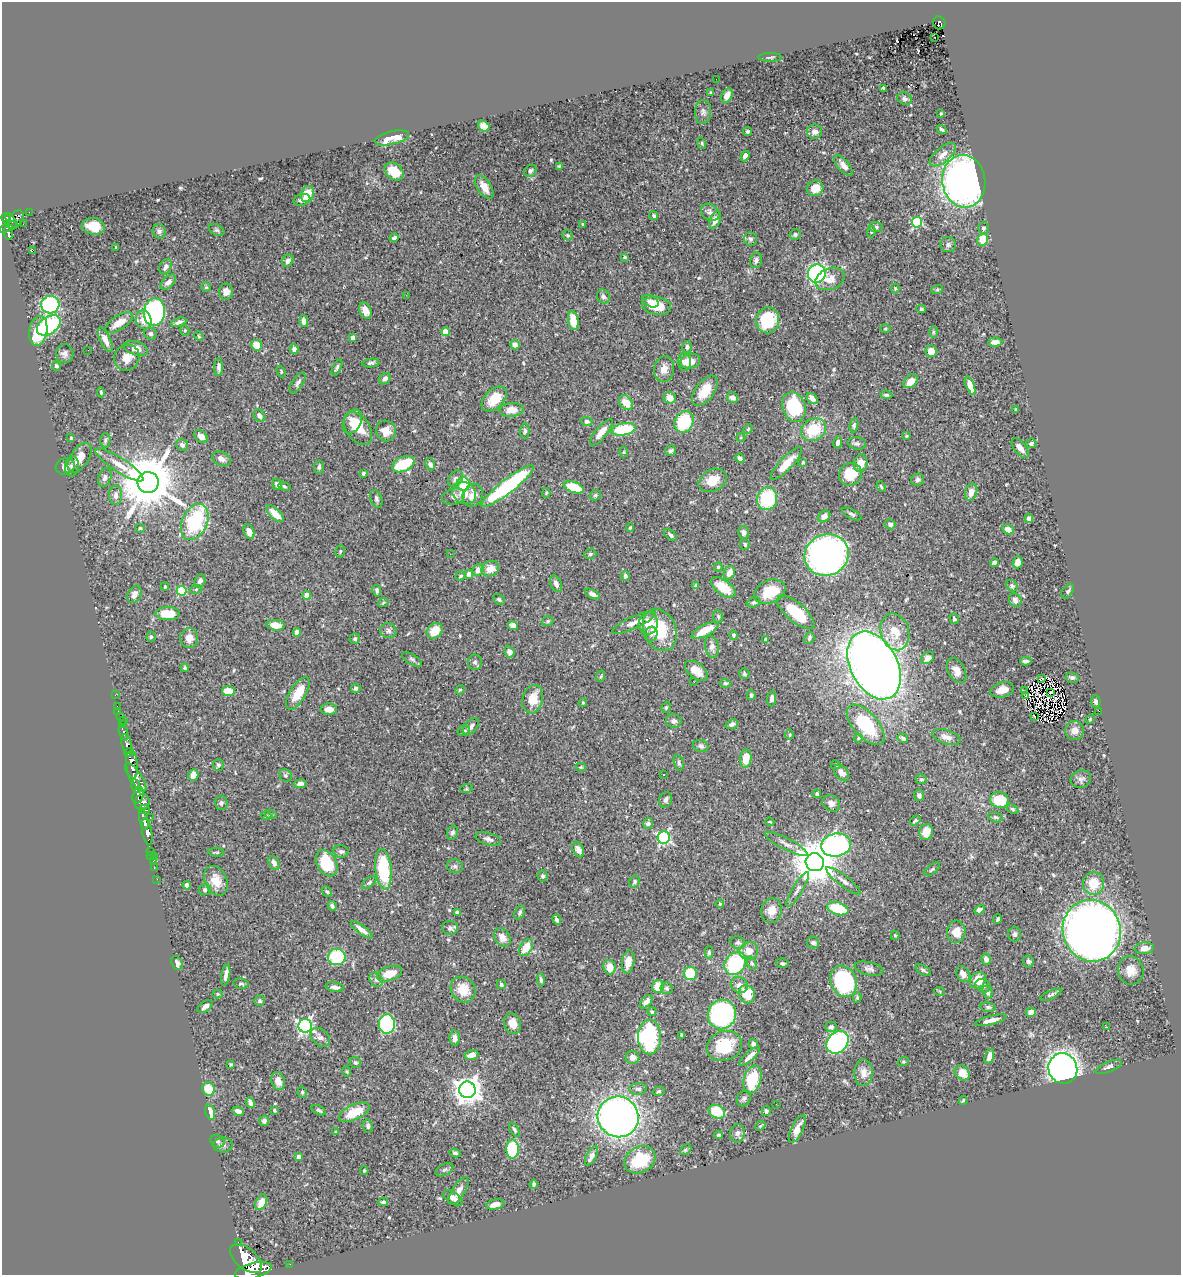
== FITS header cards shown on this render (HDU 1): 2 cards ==
NAXIS1  =                 1179
NAXIS2  =                 1273

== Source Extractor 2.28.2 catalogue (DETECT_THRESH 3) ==
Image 1179 x 1273 px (HDU 1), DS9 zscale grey, 1 PNG px = 1 image px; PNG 1183 x 1277 px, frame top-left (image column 1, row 1273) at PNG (2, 2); each listed source drawn as its Kron ellipse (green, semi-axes under 4 px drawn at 4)
Background 0.767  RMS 0.028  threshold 0.0827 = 3 sigma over >= 5 px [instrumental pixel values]
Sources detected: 547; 1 with non-positive FLUX_AUTO (blend fragments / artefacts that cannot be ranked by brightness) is neither listed nor drawn; of the other 546, the 500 brightest by FLUX_AUTO listed and drawn (46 fainter detections omitted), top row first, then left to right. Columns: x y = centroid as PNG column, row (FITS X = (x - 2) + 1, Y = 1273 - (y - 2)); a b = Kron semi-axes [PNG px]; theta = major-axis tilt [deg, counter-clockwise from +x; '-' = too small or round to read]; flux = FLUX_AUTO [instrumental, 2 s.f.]
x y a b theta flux
939 23 6 6 - 67
935 37 3 2 - 3
770 57 12 3 0 3.7
716 79 2 2 - 2.3
883 88 3 3 - 3
711 92 3 2 - 1.8
727 95 7 5 63 15
905 99 7 6 - 4.6
703 112 12 8 87 7.4
941 114 3 2 - 2.1
484 126 6 5 - 20
942 129 5 3 - 3.2
748 131 4 4 - 3.3
814 132 7 7 - 11
392 138 17 6 13 29
702 143 6 4 -72 2.3
943 155 16 7 40 14
745 156 5 4 - 7.4
843 165 12 6 -50 12
559 166 4 3 - 2.1
394 171 10 7 -41 30
530 171 7 5 44 4.6
964 181 26 21 -83 790
484 187 13 7 -56 20
815 188 8 7 - 26
307 194 8 6 74 28
302 200 8 6 17 7.4
29 212 2 2 - 7.3
710 212 10 7 -34 9
654 216 4 4 - 2.9
6 219 5 4 - 380
15 220 10 6 55 360
715 220 9 5 66 13
11 221 8 4 -51 300
917 222 5 5 - 140
23 224 2 2 - 5.7
583 224 3 2 - 1.9
93 226 11 8 -10 29
8 227 10 4 24 260
876 227 7 5 -2 3.9
984 228 6 5 - 4.5
217 230 8 5 -26 4.1
159 231 7 6 - 5.3
871 232 5 4 - 2.4
8 233 6 4 -78 180
568 235 6 5 - 2.8
795 235 5 5 - 3.5
394 238 4 3 - 5.2
750 239 7 6 - 4.6
983 240 6 5 - 44
948 245 8 7 - 5.8
116 247 3 3 - 2.1
32 251 3 3 - 31
625 257 4 3 - 2.1
756 260 8 6 77 5.9
288 261 6 5 - 7.8
166 267 8 5 66 8
817 273 9 9 - 360
830 279 15 10 22 19
168 282 9 5 44 7.6
206 287 5 5 - 2.3
895 288 5 3 - 1.9
937 290 6 4 19 2.2
226 292 8 7 - 10
406 295 3 2 - 3
603 296 7 6 - 4.3
650 301 9 5 -25 7.3
50 305 9 9 - 160
657 306 14 9 -10 42
921 309 5 4 - 3.3
365 311 8 6 -64 14
154 312 14 10 83 290
144 320 9 8 - 20
768 320 13 11 73 92
304 321 6 4 -77 8.4
573 321 9 5 -80 43
179 322 8 4 19 6.2
119 323 16 7 33 20
49 325 13 8 34 180
885 329 5 4 - 2.4
185 330 5 4 - 2.4
38 331 15 9 80 62
445 332 4 4 - 43
933 332 6 4 89 2.6
150 334 6 6 - 3.9
199 336 5 4 - 2.1
352 338 4 4 - 14
105 340 13 5 -65 14
995 342 7 4 4 10
257 345 5 5 - 29
515 345 5 4 - 9.7
687 347 6 5 - 5
136 348 12 6 -17 16
294 349 5 4 - 7.4
88 350 2 2 - 39
931 351 6 5 - 23
65 354 9 9 - 7.8
127 358 13 12 - 20
690 361 10 7 8 25
685 362 9 6 -87 9.1
371 363 9 4 6 4.2
56 366 4 4 - 4.2
219 367 9 4 88 5.8
337 367 9 4 64 3.8
664 369 13 10 78 17
281 372 6 4 -67 2.2
385 379 6 5 - 7
911 381 8 5 43 18
298 383 12 5 58 5.8
970 385 9 4 -68 18
705 391 17 9 53 41
101 392 5 4 - 2.5
886 395 6 4 -7 4.2
670 398 6 5 - 17
732 398 6 5 - 9
812 398 6 4 -43 11
494 399 15 9 45 42
626 403 8 6 -53 22
794 407 15 11 -72 120
511 410 12 7 5 20
1016 410 4 3 - 3.2
259 416 6 5 - 6.4
587 421 5 4 - 4.4
352 422 13 8 62 18
684 422 11 9 58 100
854 425 7 4 80 2.8
358 428 18 11 -55 37
624 429 12 6 10 110
748 429 5 3 - 2
813 430 13 10 29 65
386 431 10 10 - 21
525 431 7 4 89 3.5
601 432 16 5 50 18
201 436 7 5 -40 13
906 436 3 3 - 2.4
741 437 4 4 - 2.1
71 438 3 3 - 3.4
105 440 7 5 87 3.4
838 442 6 4 76 7.1
857 443 9 6 -8 5
1031 443 5 4 - 4.3
182 445 6 5 - 5.8
1020 448 11 5 -52 14
671 451 5 5 - 4.6
624 452 5 3 - 1.9
79 458 17 9 57 23
740 458 5 3 - 5.5
221 459 10 6 -23 9.5
803 462 4 3 - 3.6
861 463 9 6 79 19
403 464 12 7 24 86
430 464 6 4 -66 6.2
786 464 21 6 47 34
119 465 28 7 -33 27
65 466 10 8 25 10
72 466 10 7 82 7.5
319 467 6 5 - 4.1
363 473 4 3 - 3.1
850 474 12 11 - 44
105 477 9 6 70 6.5
455 479 9 6 54 6.9
713 480 15 10 27 32
918 480 6 6 - 4.5
148 483 10 10 - 13000
277 484 6 4 -70 5.9
464 484 7 6 - 71
284 486 6 4 -20 2.6
508 486 32 7 37 200
574 487 10 5 -18 62
881 487 5 3 - 2.2
971 492 8 6 73 15
464 493 12 10 -34 25
546 493 5 4 - 2.4
116 495 9 6 90 11
473 495 12 9 64 16
595 495 6 5 - 2.6
453 497 11 8 13 8
376 499 9 5 -70 4.6
767 499 11 10 - 120
275 514 11 5 -44 27
852 514 11 4 -27 4.5
824 516 7 5 43 15
1029 518 5 4 - 5
195 522 19 12 65 160
890 524 5 5 - 6.1
630 527 4 3 - 2.3
140 528 5 4 - 2.3
1008 529 6 4 -31 14
249 532 8 5 -65 17
744 532 6 5 - 6.1
671 535 8 4 -40 4.4
745 545 5 5 - 3.8
340 551 6 4 71 2.6
450 554 3 2 - 2.9
590 554 6 5 - 3.5
827 555 22 20 25 910
1018 562 6 5 - 12
994 563 4 4 - 5.7
718 567 4 4 - 3
490 569 9 7 24 20
478 570 6 5 - 15
729 573 7 5 62 14
469 574 4 4 - 26
460 576 5 4 - 2.7
625 576 5 4 - 4.8
200 581 7 5 64 7.7
556 584 9 5 -67 8.1
695 586 4 3 - 2.9
1012 586 6 5 - 3.6
165 587 4 3 - 3
723 587 14 7 -36 40
196 589 5 3 - 1.9
182 591 5 5 - 120
377 591 6 4 -80 4.8
1068 591 8 5 56 3.4
770 592 16 11 23 57
134 594 9 6 65 10
592 594 8 4 -26 7.8
307 595 4 4 - 25
499 599 6 4 -37 3.5
1015 600 7 6 - 7.7
753 602 7 4 22 3.5
383 603 5 3 - 2.1
796 612 23 9 -40 79
168 613 12 6 -1 37
718 617 6 5 - 3
954 619 5 4 - 3.3
548 621 6 4 18 3.1
634 623 24 6 24 15
648 623 11 9 78 25
276 625 9 5 -8 24
513 625 5 4 - 23
660 630 22 16 -68 71
705 630 15 5 26 36
388 631 8 7 - 6.3
435 631 8 7 - 33
297 632 4 4 - 18
895 632 19 14 -75 36
651 634 7 6 - 5.4
733 635 4 4 - 2.6
151 637 5 4 - 2.6
189 638 10 9 - 15
809 638 6 5 - 3.7
355 639 5 5 - 2.9
766 640 4 3 - 3
712 647 11 7 -78 9.4
509 652 6 5 - 10
927 658 7 5 40 10
412 659 11 5 -30 5
1026 661 6 3 0 4.7
475 662 7 7 - 5.3
874 665 36 23 -62 1900
185 668 4 4 - 2.8
957 670 13 8 -62 13
696 671 13 7 -37 26
744 674 5 5 - 2.9
601 676 6 3 71 1.9
1072 677 6 5 - 4
1041 678 3 3 - 2.9
694 682 3 2 - 2.2
725 683 5 4 - 3.3
356 688 5 4 - 3.8
460 690 5 4 - 2.5
1002 690 12 7 16 20
228 691 6 5 - 30
1025 691 3 2 - 2
1050 692 3 2 - 2.2
298 693 18 8 58 34
115 695 3 2 - 4.4
751 695 5 4 - 3.5
1026 696 3 2 - 8.6
772 698 8 4 86 6.3
533 699 14 10 77 32
583 702 4 4 - 2
1096 702 6 5 - 5.6
117 706 3 2 - 17
666 707 6 4 70 2.6
329 709 8 5 -1 15
118 711 2 2 - 7.6
1099 711 2 2 - 7.1
120 717 3 2 - 29
1034 717 3 2 - 3.1
1090 719 5 4 - 2.2
123 720 2 2 - 8
674 721 8 6 -16 7.1
732 724 6 4 21 5.6
122 725 3 2 - 210
866 725 25 12 -48 96
471 726 10 5 48 6.1
1075 730 9 9 - 15
464 731 6 5 - 3.9
123 733 8 4 -71 220
790 735 5 4 - 2.9
946 737 14 7 -16 12
858 738 4 3 - 2.1
903 738 5 4 - 4.9
127 744 10 5 -75 1300
701 746 8 6 -16 4.8
129 752 5 3 - 560
746 759 9 5 84 34
679 763 8 5 -74 3.4
132 764 14 6 -85 3100
218 765 6 5 - 3.9
836 765 5 4 - 2.9
581 767 5 4 - 2.4
842 773 9 6 -52 12
193 775 6 5 - 16
285 775 7 6 - 4
663 775 3 2 - 3.9
136 777 16 6 -56 1200
921 779 5 5 - 3
1081 779 10 8 16 7.3
300 784 6 4 11 6.6
136 786 7 3 -81 410
466 789 6 4 18 2.1
817 794 4 4 - 2.9
138 795 8 5 73 580
919 795 6 5 - 4.9
665 800 8 6 72 6.1
999 800 9 7 -14 67
142 802 8 7 - 690
221 803 7 6 - 4.7
831 803 9 7 -31 9.8
144 809 5 4 - 250
1012 809 6 4 -27 2.9
266 815 5 3 - 2.1
271 815 6 4 -18 2.3
150 817 2 2 - 9.8
995 817 7 5 -15 3.3
144 819 11 4 -77 1500
915 821 6 4 37 2.6
770 822 4 2 - 1.9
648 824 5 5 - 6.6
147 832 13 5 -80 1300
926 832 8 6 73 25
453 833 7 5 67 4.4
664 837 6 6 - 280
488 839 13 6 -17 7.4
786 844 24 5 -27 11
836 845 15 11 7 490
578 850 8 5 -65 8
150 851 3 2 - 27
341 851 8 6 -13 5.2
216 852 8 3 -8 2.3
151 855 3 2 - 24
155 856 3 2 - 20
153 861 2 2 - 12
815 862 9 9 - 6800
274 863 7 5 -65 7.6
326 863 14 9 -61 83
455 866 8 6 -13 5.4
154 868 2 2 - 9.5
383 869 20 8 -84 110
932 869 9 4 39 4
543 876 5 5 - 4.3
157 879 2 2 - 9.6
216 881 15 11 -65 29
843 881 21 5 -37 9.4
369 882 8 4 37 3.6
635 882 6 5 - 3.1
1093 883 11 10 - 39
187 885 4 4 - 7.1
798 889 20 5 59 8
205 890 6 5 - 4
327 892 6 4 -48 2.9
720 904 4 3 - 1.9
332 906 5 4 - 4.4
838 909 11 6 -17 71
771 910 12 10 78 20
980 910 5 4 - 14
457 912 4 3 - 5.3
520 912 7 4 65 4.2
998 919 4 3 - 3.3
557 920 5 4 - 5.7
450 928 8 7 - 5.2
362 930 13 4 -37 12
1092 931 31 29 -71 2400
956 932 11 9 88 23
1015 934 7 6 - 4.5
895 935 5 4 - 2.1
502 937 10 7 -55 15
813 942 6 5 - 6.7
738 943 8 6 -21 4.3
526 948 9 6 58 33
1144 948 10 6 5 12
749 951 9 8 - 18
709 952 6 4 -88 3.1
337 957 9 8 - 100
986 959 6 4 -73 7
1028 961 6 5 - 3.8
628 962 12 6 80 18
177 963 7 5 -67 7.6
735 963 12 10 56 130
752 963 7 4 -64 2.8
782 963 6 5 - 3.7
610 967 7 6 - 24
869 969 14 6 -12 7.8
923 970 8 4 -32 3.6
1131 970 14 12 -73 22
690 973 6 6 - 61
389 974 13 7 18 26
963 974 9 6 -59 13
226 975 11 4 81 11
376 979 8 6 -57 5.4
541 980 7 4 -84 5.2
978 980 9 7 46 32
844 981 16 12 -65 170
241 984 7 5 -10 3.4
501 984 5 4 - 3.7
739 985 9 7 -21 11
658 986 6 5 - 40
983 986 8 6 -28 6.3
335 987 9 4 -10 7.6
667 988 6 5 - 3.4
463 989 13 11 -53 40
940 992 5 3 - 2.2
987 992 7 5 -68 4.9
218 994 5 4 - 2.3
747 994 9 8 - 43
1051 995 11 4 24 4.2
857 998 5 4 - 2.7
260 1001 5 5 - 3.9
646 1002 8 4 50 9.8
205 1006 8 5 35 8.2
988 1007 7 5 -9 3.8
652 1012 4 3 - 3.5
1031 1012 5 4 - 14
722 1014 15 14 - 320
991 1020 16 4 14 14
387 1024 10 8 -89 210
513 1024 10 8 -69 19
305 1026 7 6 - 450
831 1027 6 5 - 4.3
1107 1027 3 2 - 21
681 1035 3 2 - 2.2
320 1037 11 7 -39 9
649 1037 17 11 90 270
455 1038 7 5 -88 7.1
837 1042 12 10 46 320
753 1044 5 4 - 5.9
724 1046 18 14 22 66
471 1055 7 4 16 13
750 1056 13 4 44 10
989 1056 8 4 72 11
632 1057 7 6 - 8.2
355 1062 6 5 - 3.4
903 1062 5 3 - 1.9
231 1064 3 3 - 2.3
1109 1067 14 5 21 6.5
1063 1068 15 14 - 1200
347 1071 5 3 - 2.1
863 1073 13 9 88 16
962 1073 8 6 -49 22
752 1079 14 8 75 64
278 1081 9 6 -71 15
209 1089 7 6 - 44
638 1089 9 6 4 5.8
467 1090 8 8 - 2100
659 1091 6 4 16 2.6
302 1092 6 4 -79 2.9
744 1098 8 6 57 3.9
963 1100 5 3 - 2.3
250 1103 6 4 -68 5.8
776 1104 2 2 - 1.8
274 1110 4 3 - 2.7
319 1110 8 4 -25 4
238 1111 6 4 -21 7.6
766 1111 5 4 - 3.3
210 1112 8 4 -74 20
354 1112 17 7 25 43
717 1112 8 6 -26 58
618 1117 21 20 - 970
264 1121 5 5 - 5.9
368 1126 7 5 -79 4.6
760 1126 6 4 43 2
797 1129 15 5 64 17
514 1130 8 3 -57 3
335 1132 4 3 - 2.2
737 1133 9 7 83 8.3
718 1135 4 3 - 2.4
217 1141 7 6 - 4.3
223 1145 9 7 0 7.5
512 1149 9 6 -90 120
686 1150 6 4 41 2.9
455 1153 5 3 - 3.5
591 1156 10 5 62 11
299 1157 4 4 - 12
640 1160 16 13 31 90
444 1170 9 5 30 4.3
364 1171 4 3 - 2.5
534 1184 4 3 - 2.7
459 1191 16 6 58 12
453 1198 11 5 -32 12
261 1202 8 5 63 18
383 1202 5 3 - 3.6
495 1204 9 5 12 16
238 1243 3 3 - 66
246 1259 19 10 -40 5100
290 1264 2 2 - 6.5
253 1270 19 7 14 4700
At the frame edge (FLAGS 8, measured only in part): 1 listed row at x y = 253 1270
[46 fainter detections neither listed nor drawn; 1 non-positive-flux detection neither listed nor drawn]